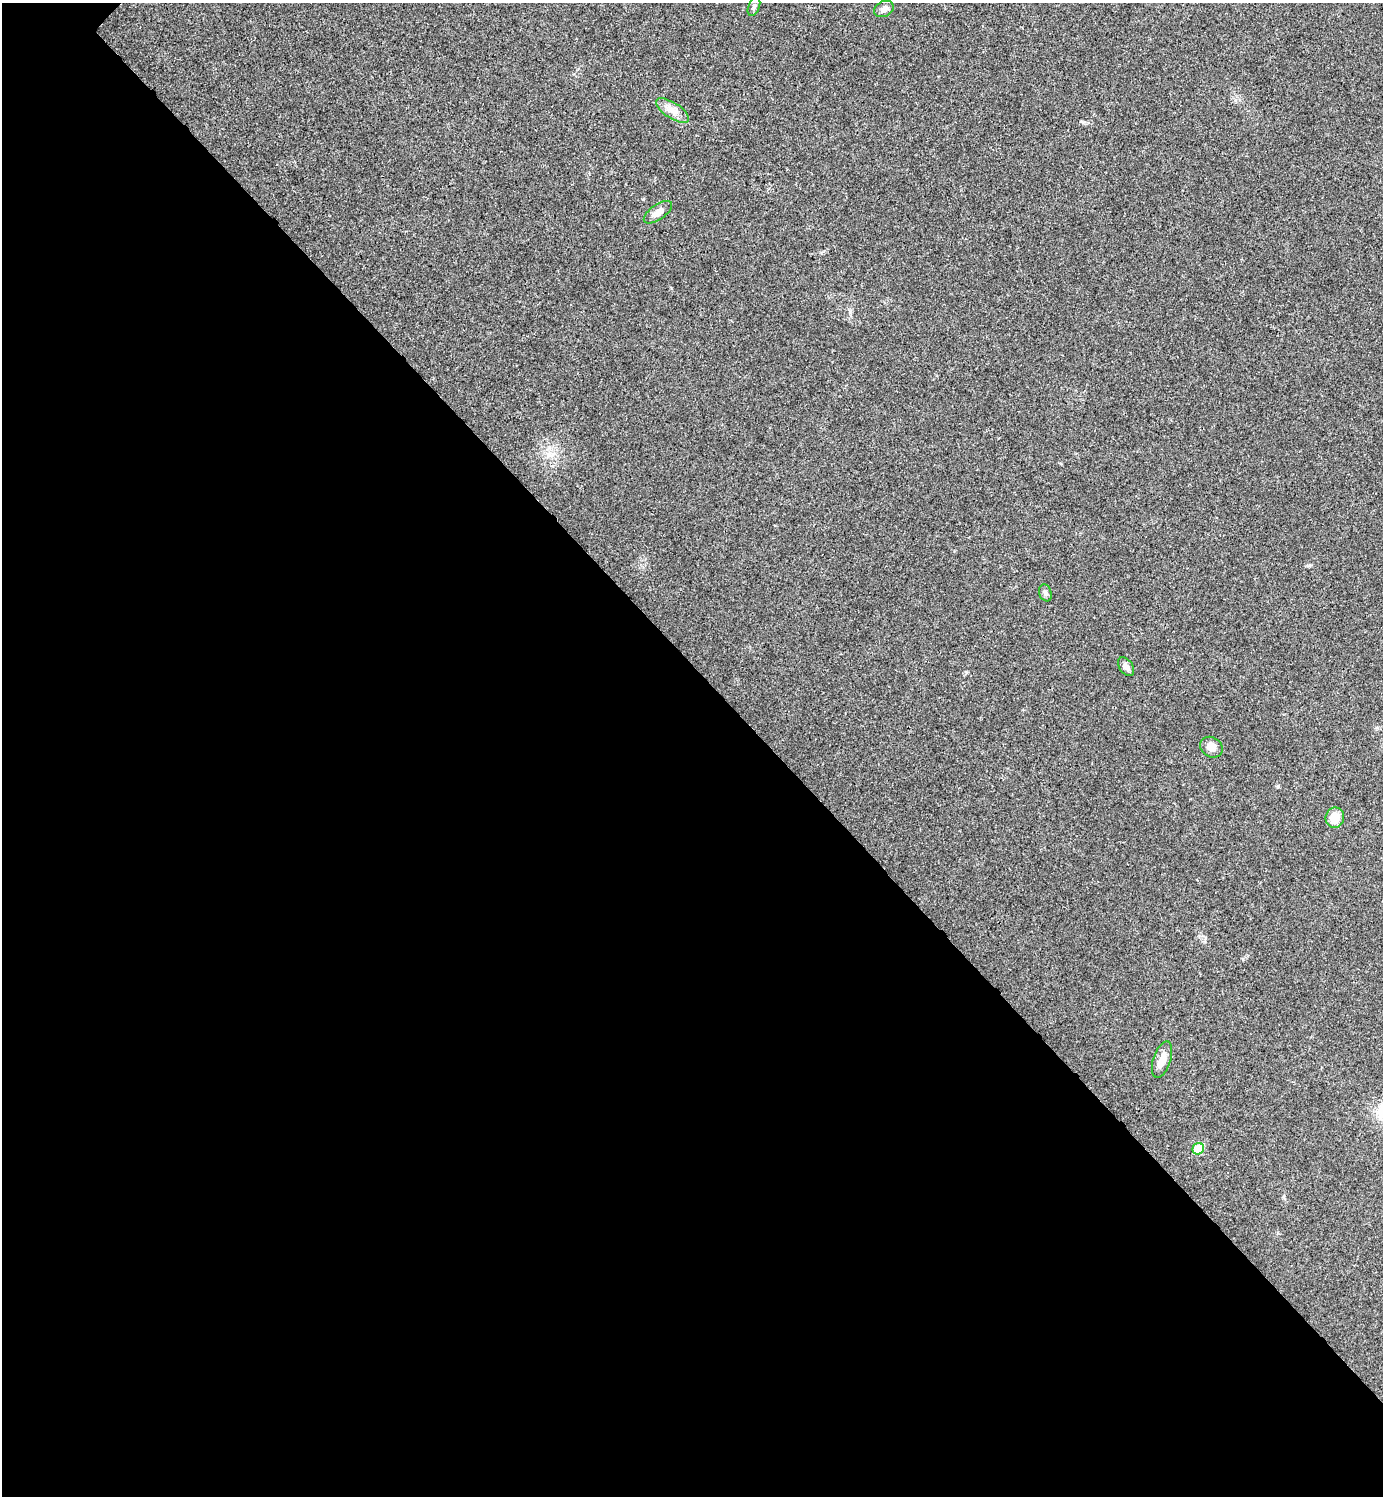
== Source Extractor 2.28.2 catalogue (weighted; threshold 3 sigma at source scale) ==
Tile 14 of 4 x 4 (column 2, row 4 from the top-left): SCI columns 1540-2920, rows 7-1500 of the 5984 x 5984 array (HDU 1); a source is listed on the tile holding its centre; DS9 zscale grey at full resolution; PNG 1385 x 1498 px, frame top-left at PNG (2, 3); each listed source drawn as its Kron ellipse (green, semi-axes under 4 px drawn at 4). Shown black and unused: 56% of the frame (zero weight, under 3 of 4 exposures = <1% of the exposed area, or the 3 px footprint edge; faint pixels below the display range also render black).
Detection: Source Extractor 2.28.2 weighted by HDU 2 'WHT'; one run over the whole footprint, this tile lists its part. Background 0.0193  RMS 0.0054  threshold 0.0242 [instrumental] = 3 sigma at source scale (4.5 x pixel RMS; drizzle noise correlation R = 1.50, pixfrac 1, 0.05/0.05 arcsec/px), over >= 5 px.
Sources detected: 10; all 10 listed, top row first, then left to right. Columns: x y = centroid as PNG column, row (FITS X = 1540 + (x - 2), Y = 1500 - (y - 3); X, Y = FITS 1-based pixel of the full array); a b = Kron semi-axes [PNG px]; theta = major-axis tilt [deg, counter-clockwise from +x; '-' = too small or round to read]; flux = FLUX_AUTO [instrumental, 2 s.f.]
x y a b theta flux
754 7 10 5 69 1.5
884 9 10 7 28 2.4
673 111 19 8 -33 4.6
658 212 16 7 35 4.2
1045 593 9 6 -72 1.4
1126 667 10 6 -55 2.5
1211 747 12 9 -33 3.6
1335 818 10 9 - 7.4
1162 1060 19 8 71 4.9
1198 1149 6 5 - 16
Unlisted compact peaks at least as high as the median listed source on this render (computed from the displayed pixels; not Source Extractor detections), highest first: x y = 1083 122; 1278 786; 1309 565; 1243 959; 850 313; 966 672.